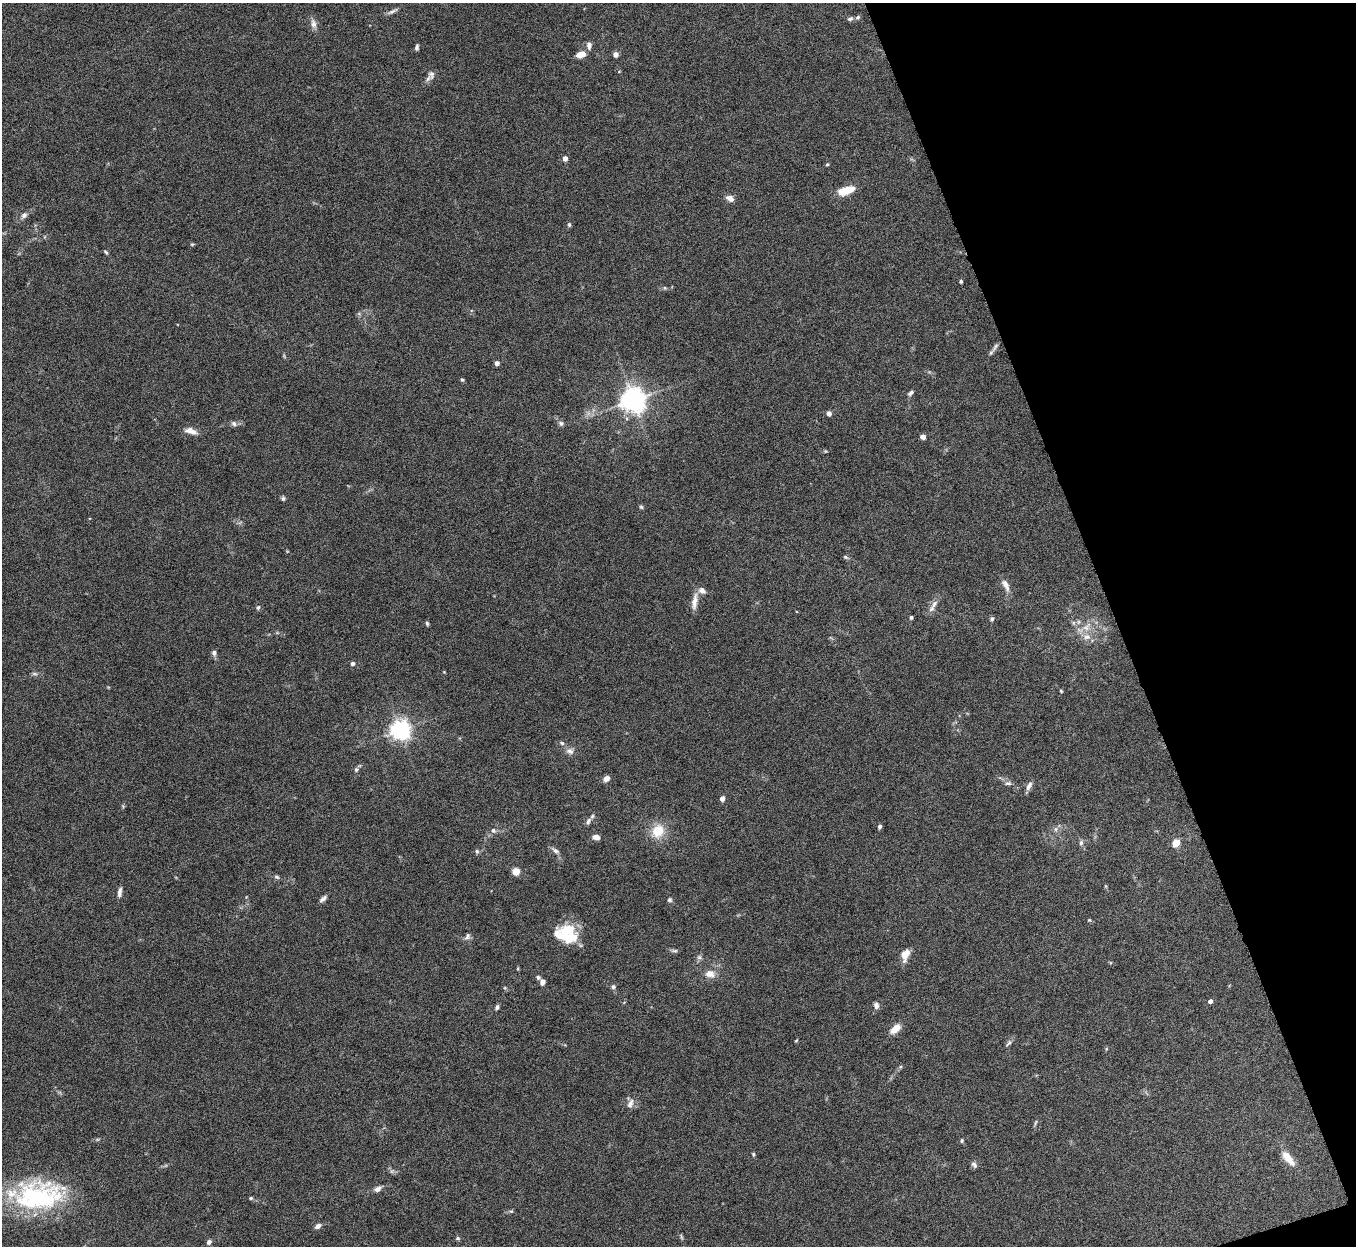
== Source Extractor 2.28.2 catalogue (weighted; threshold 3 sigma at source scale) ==
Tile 12 of 4 x 4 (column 4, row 3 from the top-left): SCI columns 4063-5416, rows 1395-2638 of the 5420 x 5405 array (HDU 1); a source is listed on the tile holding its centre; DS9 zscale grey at full resolution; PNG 1358 x 1248 px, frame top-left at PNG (2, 3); no overlay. Shown black and unused: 18% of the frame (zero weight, under 5 of 10 exposures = <1% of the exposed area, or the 3 px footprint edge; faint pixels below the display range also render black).
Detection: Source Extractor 2.28.2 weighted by HDU 2 'WHT'; one run over the whole footprint, this tile lists its part. Background 0.142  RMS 0.0056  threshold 0.023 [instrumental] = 3 sigma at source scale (4.09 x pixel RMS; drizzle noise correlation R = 1.36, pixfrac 0.8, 0.05/0.05 arcsec/px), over >= 5 px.
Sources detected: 101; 1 inside a brighter object's white glare — not listed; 3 inside a brighter listed object's ellipse — not listed separately; the other 97 listed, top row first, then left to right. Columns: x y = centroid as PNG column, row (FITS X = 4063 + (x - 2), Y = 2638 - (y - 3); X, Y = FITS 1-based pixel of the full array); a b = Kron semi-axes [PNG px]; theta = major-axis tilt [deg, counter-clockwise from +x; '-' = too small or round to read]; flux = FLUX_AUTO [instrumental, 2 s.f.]
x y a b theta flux
392 11 17 4 28 1.7
858 17 7 5 29 0.93
850 19 7 5 20 1.2
313 24 12 7 -79 2.7
589 46 9 6 -88 2.2
417 47 6 4 80 1.2
580 54 8 5 14 6.2
615 54 5 5 - 2.4
431 75 13 9 -89 2.5
565 158 4 4 - 2.9
827 165 5 3 - 0.55
846 191 16 6 18 13
730 198 10 7 -25 2.8
24 215 8 6 44 1.8
569 225 5 4 - 0.71
192 244 6 4 1 0.57
106 252 7 4 -44 0.7
961 281 4 4 - 0.85
665 288 6 4 -45 0.65
995 347 15 4 56 1.7
497 363 4 4 - 2.5
462 380 5 4 - 0.74
910 393 8 5 37 1.2
633 400 7 7 - 540
829 413 6 5 - 1.8
561 423 7 6 - 1.3
234 424 8 6 -45 1.4
191 431 15 7 -17 3.7
923 437 5 5 - 2.1
283 498 6 5 - 0.99
641 507 6 5 - 0.77
845 557 7 4 -27 0.84
1005 585 17 7 -61 3.4
694 602 23 7 82 4.3
934 604 14 6 57 2.9
258 608 6 4 63 0.88
911 617 4 3 - 0.89
992 619 6 5 - 0.92
427 623 6 4 -73 0.83
1086 627 14 9 47 5.3
214 653 7 6 - 1.5
353 663 4 4 - 1.7
444 672 4 4 - 0.4
34 674 8 4 -9 0.97
1061 691 5 3 - 0.49
400 730 7 6 - 300
562 743 5 5 - 0.88
570 751 11 8 -22 2.4
356 769 6 6 - 1.2
606 778 7 5 33 3.2
1008 783 9 5 0 1.4
1029 786 11 6 59 2.4
722 799 5 5 - 2.1
588 821 10 6 67 1.7
879 826 5 4 - 1.1
1055 829 7 4 90 1
493 830 7 6 - 1.3
658 831 16 14 56 11
596 837 8 5 -11 2.8
1081 843 7 6 - 1.3
1176 843 5 4 - 14
477 851 6 5 - 0.93
555 851 10 6 -32 1.6
516 871 5 5 - 16
277 877 7 5 -17 0.94
120 892 12 5 81 2.1
323 899 10 5 40 1.7
670 900 6 6 - 0.96
1089 920 5 4 - 0.53
565 932 23 15 61 13
467 936 10 6 58 1.6
675 951 9 4 0 1
905 954 12 8 55 5.3
699 957 7 6 - 1.2
710 974 13 10 -3 4.5
538 977 5 4 - 1.1
542 982 6 5 - 2.3
613 987 6 6 - 1.2
1210 1001 4 4 - 1.9
876 1005 8 6 -82 2
497 1007 6 4 56 1.2
895 1029 12 7 40 5.9
796 1041 5 3 - 0.45
1008 1043 11 4 44 1.2
630 1104 13 7 66 2.8
1035 1122 9 3 69 0.73
962 1141 6 4 88 0.71
753 1154 5 4 - 0.63
1288 1158 23 9 -51 6.4
974 1165 9 6 -48 1.4
377 1189 8 6 20 2.3
39 1196 61 34 5 71
251 1198 5 4 - 0.7
318 1226 7 5 32 2.2
681 1237 7 4 -71 0.74
458 1238 6 5 - 0.76
209 1242 7 6 - 1.5